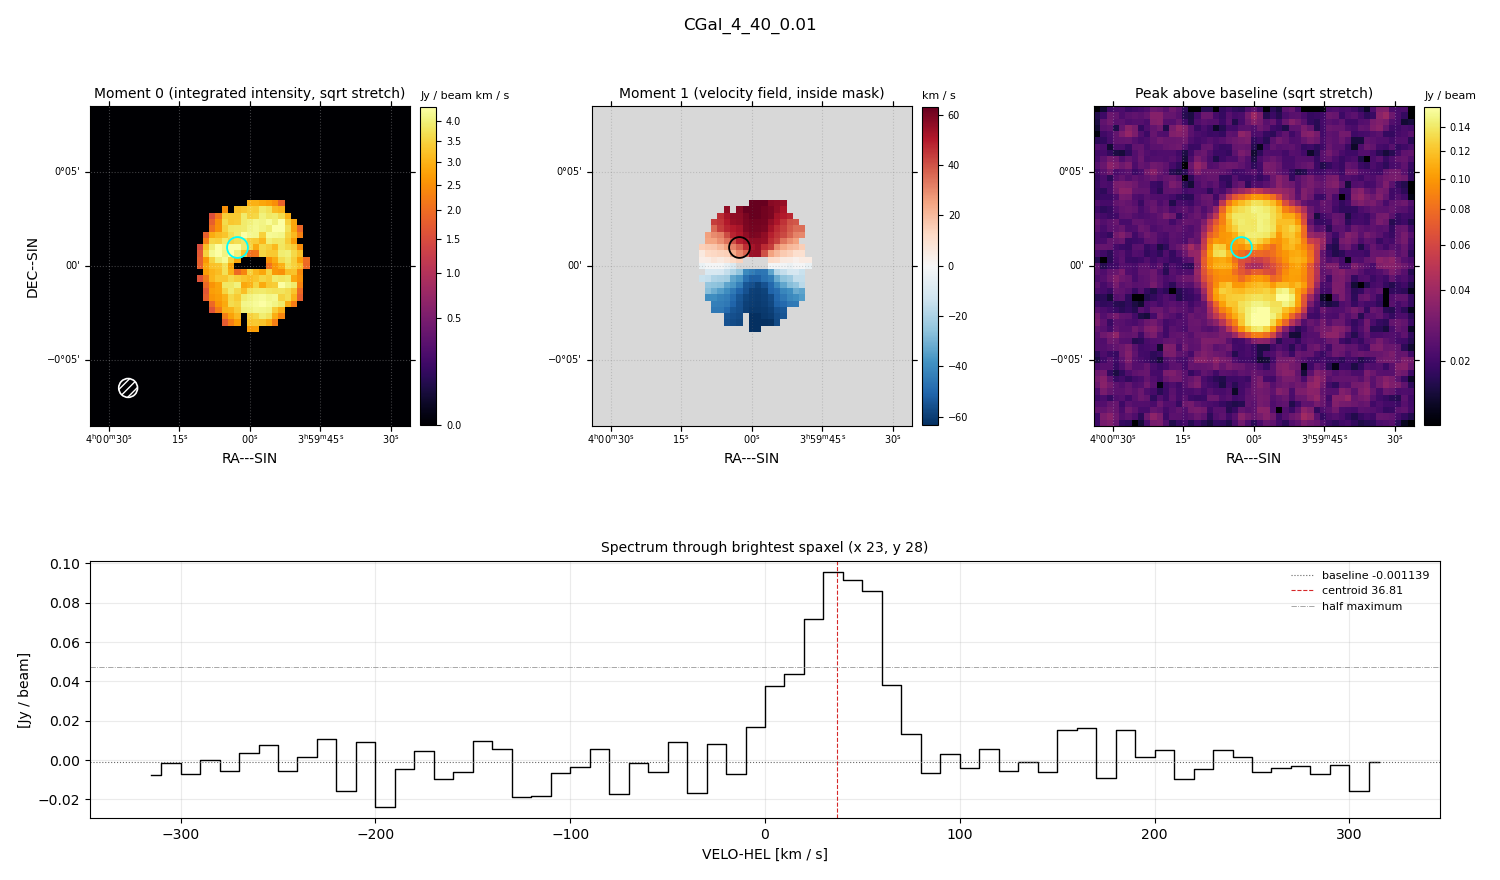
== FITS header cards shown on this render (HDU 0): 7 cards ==
OBJECT  = 'CGal_4_40_0.01'
BUNIT   = 'JY/BEAM '           /
CTYPE1  = 'RA---SIN'           /
CTYPE2  = 'DEC--SIN'           /
CTYPE3  = 'VELO-HEL'           /
NAXIS3  =                   64 / length of data axis 3
CUNIT3  = 'km/s    '           /

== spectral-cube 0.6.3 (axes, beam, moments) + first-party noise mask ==
SpectralCube HDU 0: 64 channels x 51 x 51 spaxels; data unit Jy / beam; figure title: CGal_4_40_0.01
Units: BUNIT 'JY/BEAM' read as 'Jy/beam' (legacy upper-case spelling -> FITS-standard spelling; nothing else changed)
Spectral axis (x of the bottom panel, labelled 'VELO-HEL [km / s]'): -315 .. 315 km / s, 64 channels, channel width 10 km / s
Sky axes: RA---SIN/DEC--SIN; field 17' x 17' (20 arcsec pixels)
Beam (drawn as the hatched ellipse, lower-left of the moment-0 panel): BMAJ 60 arcsec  BMIN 60 arcsec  BPA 0 deg
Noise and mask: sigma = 9.9e-03 Jy / beam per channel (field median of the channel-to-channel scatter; agrees with the line-free scatter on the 2326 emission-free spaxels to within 1%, no correlation factor applied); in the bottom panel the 59 channels outside the line scatter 9.1e-03 Jy / beam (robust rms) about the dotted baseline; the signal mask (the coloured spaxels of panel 2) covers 11% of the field
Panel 1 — Moment 0 (line voxels x channel width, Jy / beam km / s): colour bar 0 .. 4.38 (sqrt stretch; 0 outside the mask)
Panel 2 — Moment 1 (intensity-weighted velocity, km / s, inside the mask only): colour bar -64 .. 63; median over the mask -1
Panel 3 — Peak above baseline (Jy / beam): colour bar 0.0142 .. 0.157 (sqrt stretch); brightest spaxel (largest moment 0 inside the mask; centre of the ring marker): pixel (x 23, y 28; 0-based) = FK5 04h00m02s +00d01m00s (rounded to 2 s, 20 arcsec steps: no finer than the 20 arcsec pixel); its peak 0.0967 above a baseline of -0.001139
Panel 4 — spectrum at that spaxel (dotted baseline -0.001139 Jy / beam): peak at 35 km / s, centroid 36.81 km / s (red dashed line; intensity-weighted over the run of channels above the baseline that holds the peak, -10 .. 80 km / s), W50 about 40 km / s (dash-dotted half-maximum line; edge to edge of the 4 channels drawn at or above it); detected line 10 .. 60 km / s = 5 of 64 channels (8%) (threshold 4 sigma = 0.04 Jy / beam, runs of >= 3 channels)